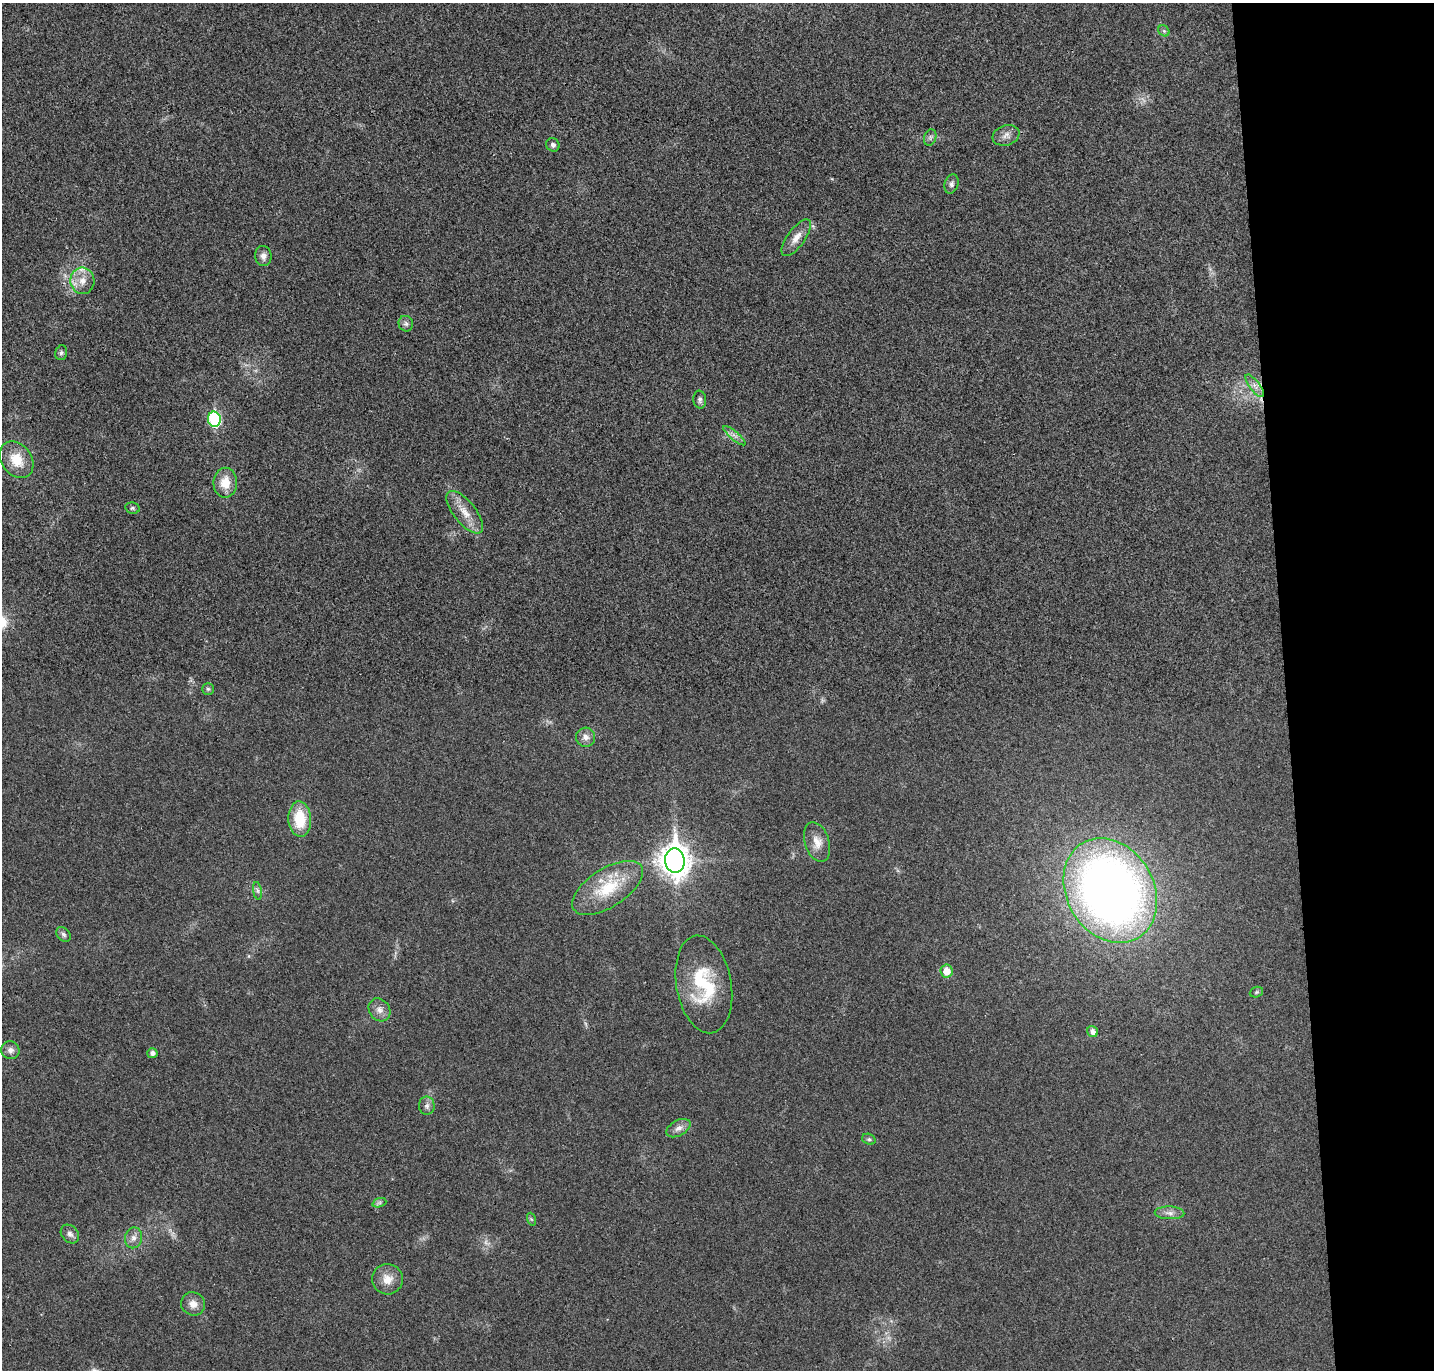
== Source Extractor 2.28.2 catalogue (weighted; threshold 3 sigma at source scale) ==
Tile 6 of 3 x 3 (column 3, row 2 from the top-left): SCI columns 2919-4350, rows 1484-2851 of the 4408 x 4332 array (HDU 1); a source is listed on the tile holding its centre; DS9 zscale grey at full resolution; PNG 1436 x 1372 px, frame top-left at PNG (2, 3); each listed source drawn as its Kron ellipse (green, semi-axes under 4 px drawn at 4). Shown black and unused: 10% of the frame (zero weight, under 3 of 4 exposures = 6% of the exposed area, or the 3 px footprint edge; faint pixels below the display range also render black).
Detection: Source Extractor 2.28.2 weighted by HDU 2 'WHT'; one run over the whole footprint, this tile lists its part. Background 0.0232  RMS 0.0063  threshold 0.0283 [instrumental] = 3 sigma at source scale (4.5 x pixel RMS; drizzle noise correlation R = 1.50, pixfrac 1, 0.05/0.05 arcsec/px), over >= 5 px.
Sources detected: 47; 2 too faint to see at this stretch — neither listed nor drawn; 1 inside a brighter listed object's ellipse — not listed separately; the other 44 listed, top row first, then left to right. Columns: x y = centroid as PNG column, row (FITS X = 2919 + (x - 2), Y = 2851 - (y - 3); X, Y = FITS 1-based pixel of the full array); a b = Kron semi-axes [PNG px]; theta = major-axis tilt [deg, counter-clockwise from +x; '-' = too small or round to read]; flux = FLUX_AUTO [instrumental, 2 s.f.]
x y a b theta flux
1164 31 6 5 - 1.1
1006 135 14 10 19 4.1
930 137 8 6 70 1.7
553 145 7 6 - 1.8
951 184 10 6 72 1.9
796 238 22 9 54 6.4
263 256 10 8 -83 3.1
82 281 13 12 - 7.2
406 324 8 7 - 1.8
61 353 7 5 74 1.5
1255 386 13 5 -52 3.5
700 400 9 6 -82 1.9
214 419 7 6 - 62
735 436 14 4 -40 2.6
17 460 20 15 -54 14
225 483 15 12 89 11
132 508 7 5 -13 1.4
465 512 25 11 -51 9.7
208 689 6 5 - 1.2
586 737 9 9 - 3.8
300 819 17 11 -87 21
817 842 20 12 -72 7.5
675 861 12 10 -84 850
608 888 40 19 32 28
257 891 9 4 -81 1.5
1110 891 55 43 -60 550
63 934 8 6 -46 1.8
946 971 6 6 - 7.9
704 984 49 27 -80 41
1256 992 7 5 22 0.96
379 1010 12 10 -53 4.2
1093 1031 6 5 - 2.8
10 1050 9 9 - 2.9
152 1053 5 5 - 2.8
427 1106 9 8 - 2.6
678 1128 13 7 29 3.6
869 1139 7 5 -20 1.2
379 1203 7 4 19 1.4
1169 1213 15 6 -2 3.4
531 1219 6 4 -71 0.88
70 1234 10 8 -47 2.7
133 1238 10 8 78 3.5
387 1279 15 15 - 8.2
193 1304 12 11 - 5.4